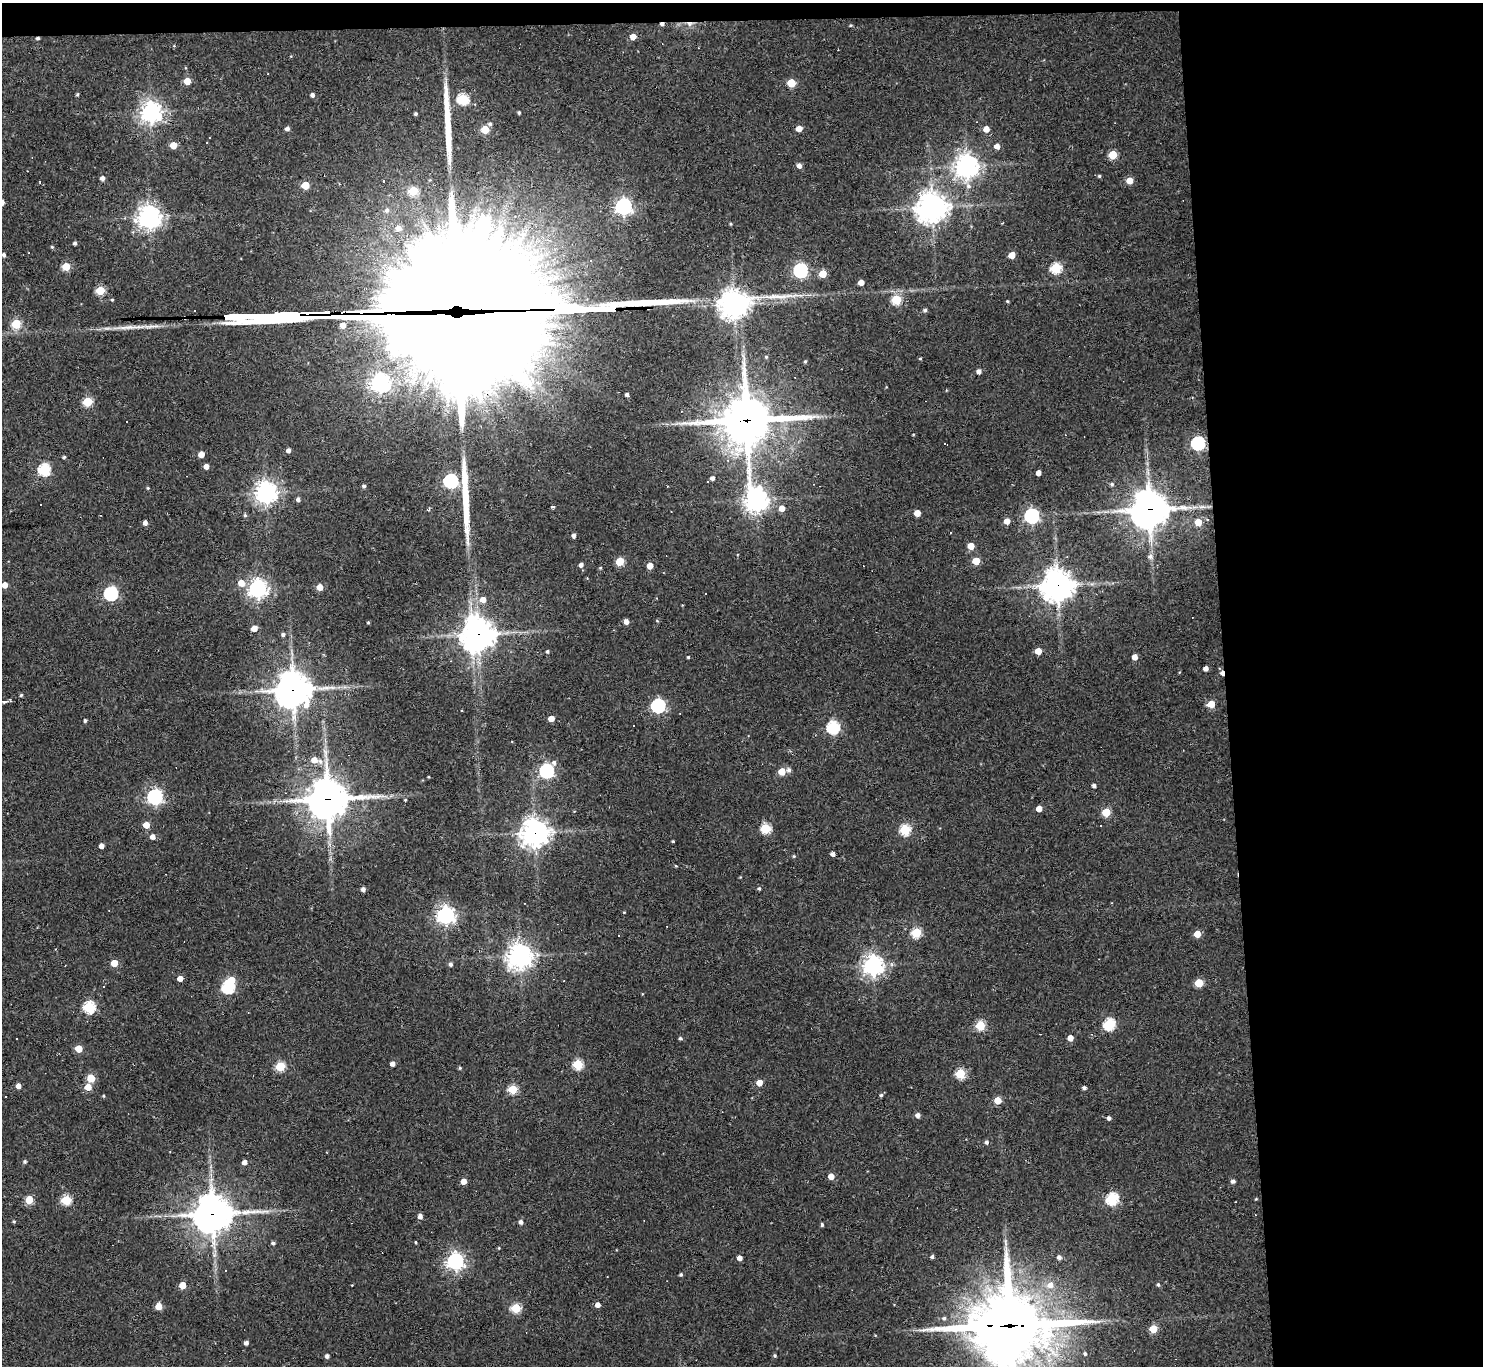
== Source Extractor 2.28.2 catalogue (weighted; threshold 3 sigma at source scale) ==
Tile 3 of 3 x 3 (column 3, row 1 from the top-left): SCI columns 2963-4443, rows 2931-4294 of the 4443 x 4419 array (HDU 1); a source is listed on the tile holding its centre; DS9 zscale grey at full resolution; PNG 1485 x 1368 px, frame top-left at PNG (2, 3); no overlay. Shown black and unused: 19% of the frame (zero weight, under 2 of 3 exposures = <1% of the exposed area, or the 3 px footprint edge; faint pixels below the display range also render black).
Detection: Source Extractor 2.28.2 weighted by HDU 2 'WHT'; one run over the whole footprint, this tile lists its part. Background 0.18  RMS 0.0085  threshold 0.0381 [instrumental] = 3 sigma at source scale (4.5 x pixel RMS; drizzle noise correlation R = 1.50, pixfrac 1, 0.05/0.05 arcsec/px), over >= 5 px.
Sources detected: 245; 5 inside a brighter object's white glare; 14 cosmic-ray / hot-pixel residue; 7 long thin detections or spike segments (spike, bleed or trail) — not listed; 1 inside a brighter listed object's ellipse — not listed separately; the other 218 listed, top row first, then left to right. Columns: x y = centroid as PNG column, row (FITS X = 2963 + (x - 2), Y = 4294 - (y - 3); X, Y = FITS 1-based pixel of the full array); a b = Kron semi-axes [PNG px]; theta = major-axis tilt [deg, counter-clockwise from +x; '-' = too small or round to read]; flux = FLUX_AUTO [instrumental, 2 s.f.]
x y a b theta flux
662 24 5 3 - 2.8
689 24 8 6 5 3.3
851 25 4 3 - 0.97
633 37 4 4 - 9.6
38 38 4 4 - 1.6
174 46 4 3 - 0.66
187 81 5 5 - 14
791 83 5 5 - 32
77 94 4 3 - 1
312 95 4 4 - 2.8
463 99 6 5 - 71
151 112 7 7 - 500
519 113 3 3 - 1.3
416 114 3 3 - 1.3
490 124 5 4 - 1.7
287 129 5 4 - 2.8
485 129 5 5 - 23
799 129 5 4 - 8.6
986 129 5 5 - 8
173 145 5 5 - 14
997 146 5 5 - 6.4
1113 155 5 5 - 29
799 166 4 4 - 5.2
967 166 8 8 - 670
1099 176 5 4 - 1.2
102 178 4 4 - 3.7
1130 180 5 5 - 12
305 185 5 5 - 23
968 186 8 6 -36 3.4
413 191 5 5 - 34
2 203 5 4 - 5.1
623 206 6 6 - 290
932 207 10 10 - 990
387 210 8 7 - 3.8
149 217 8 8 - 620
730 224 4 3 - 0.89
398 228 7 6 - 6.2
75 243 4 4 - 1.7
52 247 5 4 - 1
4 255 5 4 - 1.9
1012 255 5 4 - 11
66 266 5 5 - 23
1056 268 5 5 - 67
800 270 6 6 - 170
823 274 5 5 - 20
861 282 5 4 - 7.3
100 290 5 5 - 38
112 300 4 3 - 0.91
896 300 5 5 - 48
1008 301 4 3 - 0.99
734 304 15 9 9 870
446 306 115 84 3 40000
925 310 5 4 - 1.9
195 311 3 2 - 1.4
16 324 5 5 - 47
766 357 5 4 - 0.97
920 358 5 3 - 0.86
805 361 4 4 - 0.94
979 371 4 4 - 4.1
380 383 8 7 - 380
627 394 3 3 - 2.3
88 402 5 5 - 42
747 420 19 17 6 3300
127 421 3 2 - 0.86
1198 443 6 6 - 140
288 450 4 4 - 3.1
201 454 5 4 - 9.2
64 457 3 3 - 1.3
206 466 4 4 - 5
44 470 6 6 - 91
1038 473 4 4 - 5
712 478 4 4 - 3
451 481 6 6 - 160
1112 484 4 4 - 1.6
364 486 4 4 - 1.7
148 488 4 4 - 0.86
266 492 7 7 - 560
1141 497 11 8 40 43
298 499 5 4 - 2.7
757 500 10 8 -77 560
553 506 3 3 - 3.9
782 508 5 5 - 7.4
1150 509 12 11 - 1900
917 513 5 4 - 12
245 515 5 4 - 1.3
1032 516 6 6 - 200
1007 521 5 5 - 7.5
1198 522 5 5 - 15
145 523 5 4 - 3.3
573 536 4 4 - 2.9
971 546 5 5 - 12
1150 557 7 6 - 2.7
620 561 5 5 - 28
976 561 5 5 - 18
581 565 4 4 - 3.4
650 566 5 5 - 7.7
600 568 4 4 - 0.9
241 583 6 5 - 11
5 585 4 4 - 8.1
1057 585 10 10 - 1300
320 587 5 5 - 11
257 588 7 7 - 410
111 593 6 6 - 140
483 600 6 5 - 7.9
368 622 4 3 - 0.86
626 622 5 4 - 4.7
254 628 5 4 - 9.6
478 634 11 11 - 1300
283 635 5 4 - 2.1
547 651 4 4 - 1.3
1038 651 5 4 - 11
688 657 3 3 - 0.99
1135 657 5 5 - 6.3
1206 669 4 4 - 4.2
293 689 11 11 - 1600
21 695 4 4 - 1.1
5 701 7 4 4 3.6
1211 704 5 5 - 18
658 706 6 6 - 160
461 710 3 2 - 0.61
551 718 5 4 - 8.7
85 720 4 3 - 1.5
833 727 6 6 - 120
314 760 6 5 - 7.9
320 761 8 7 - 3.6
789 770 6 5 - 2.6
546 771 7 6 - 180
782 772 5 5 - 17
428 777 3 3 - 0.69
1094 785 4 4 - 2.4
155 797 6 6 - 230
328 799 14 13 - 2200
405 800 4 3 - 0.8
1039 809 4 4 - 7
1106 812 5 5 - 33
146 825 5 5 - 10
1100 825 3 2 - 1.4
766 828 5 5 - 53
905 830 6 5 - 67
535 832 10 10 - 770
152 837 5 5 - 4.6
673 841 3 2 - 0.78
101 846 4 4 - 4.9
833 854 4 4 - 3.5
794 856 4 4 - 0.9
676 866 5 3 - 0.69
363 889 4 4 - 3.2
759 889 4 4 - 1.4
624 912 4 3 - 0.61
446 915 6 6 - 370
916 932 5 5 - 53
1197 934 5 5 - 12
520 956 8 8 - 710
114 963 5 5 - 17
450 964 5 4 - 2.2
873 965 7 7 - 500
180 978 5 4 - 6.5
1199 983 5 5 - 28
228 987 6 6 - 100
89 1007 6 6 - 91
1109 1024 6 5 - 91
980 1025 5 5 - 47
16 1038 3 3 - 8.4
680 1038 4 4 - 1.5
1070 1038 4 4 - 8
79 1049 5 5 - 19
392 1064 4 4 - 4.3
578 1064 5 5 - 55
280 1066 5 5 - 42
460 1068 4 4 - 1
960 1073 5 5 - 47
91 1078 5 5 - 27
759 1083 4 4 - 11
18 1086 4 4 - 4.8
88 1087 5 5 - 12
1084 1088 4 4 - 1.8
513 1089 5 5 - 40
881 1095 5 4 - 1.3
103 1096 4 3 - 0.96
998 1100 5 5 - 16
918 1115 5 5 - 3.8
1109 1118 4 4 - 2.4
987 1142 5 4 - 2.1
25 1161 5 4 - 1.4
244 1162 5 4 - 4.6
831 1176 4 4 - 8.3
464 1181 4 4 - 8.2
1233 1181 5 4 - 2.6
1112 1199 6 5 - 100
29 1200 5 5 - 27
66 1200 5 5 - 58
266 1211 11 4 -5 3
213 1214 13 11 6 2000
420 1216 5 4 - 3.9
14 1221 4 4 - 0.95
521 1222 5 4 - 3
822 1225 4 3 - 1.2
416 1242 4 2 - 0.78
273 1243 5 4 - 1.7
499 1248 4 3 - 0.74
932 1256 4 4 - 1.9
1059 1257 5 4 - 2.7
739 1258 4 4 - 4.7
455 1261 6 6 - 320
681 1274 4 4 - 1.4
1158 1284 5 4 - 1.5
182 1285 5 5 - 16
1050 1285 8 7 - 6.5
598 1305 5 5 - 4.3
158 1306 5 5 - 14
516 1308 5 5 - 44
944 1318 5 5 - 1.6
1009 1326 29 25 3 6900
1153 1329 5 5 - 23
246 1343 4 4 - 2.7
1085 1354 5 4 - 1.6
327 1356 4 4 - 2.7
775 1356 4 4 - 1.3
Overlapping masked pixels (flux is a lower limit): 13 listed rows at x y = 662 24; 689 24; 38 38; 446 306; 747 420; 1150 509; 1057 585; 478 634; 293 689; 328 799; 535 832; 213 1214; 1009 1326
Isophote crosses this tile's border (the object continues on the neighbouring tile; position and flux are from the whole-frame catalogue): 3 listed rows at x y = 2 203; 5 701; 1009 1326